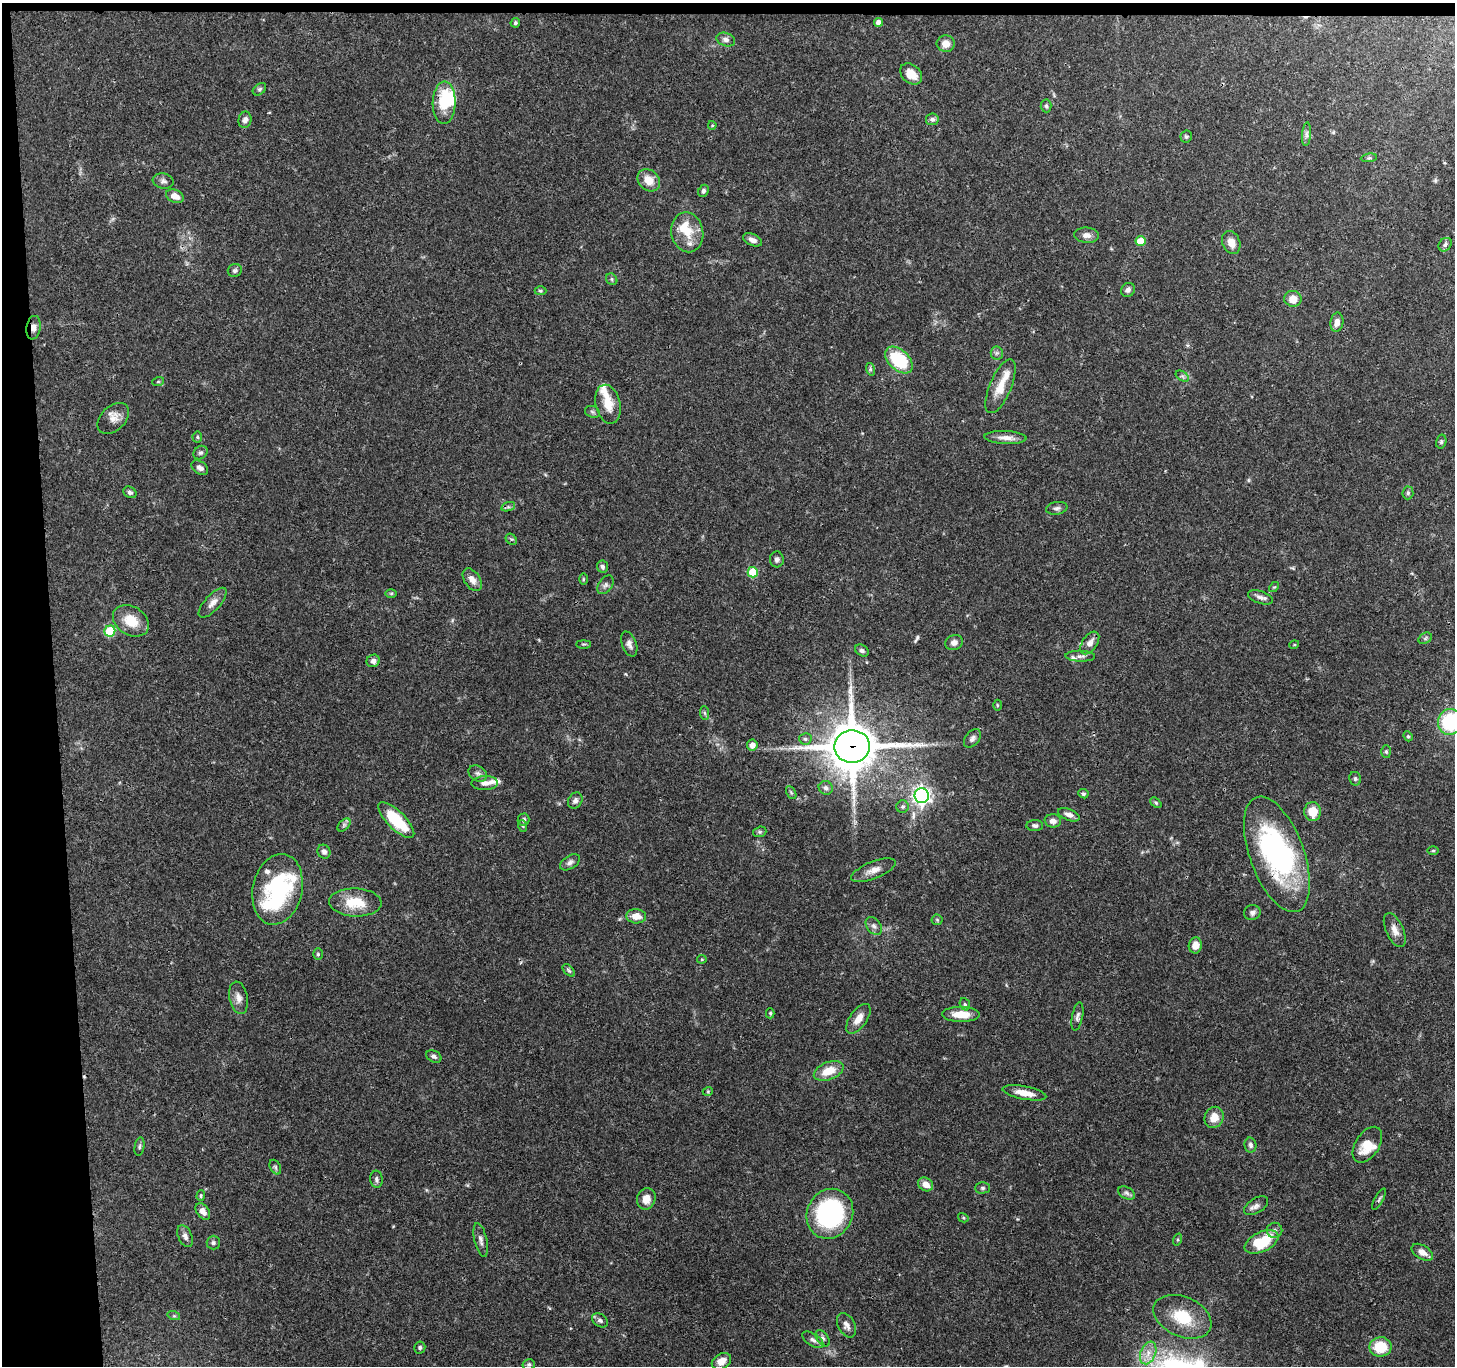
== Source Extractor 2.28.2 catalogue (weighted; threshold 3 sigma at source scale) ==
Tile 1 of 3 x 3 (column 1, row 1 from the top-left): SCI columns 2-1454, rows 2850-4213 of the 4360 x 4336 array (HDU 1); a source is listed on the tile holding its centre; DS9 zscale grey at full resolution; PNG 1457 x 1368 px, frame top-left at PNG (2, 3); each listed source drawn as its Kron ellipse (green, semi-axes under 4 px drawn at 4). Shown black and unused: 4% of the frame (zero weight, under 3 of 4 exposures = <1% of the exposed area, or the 3 px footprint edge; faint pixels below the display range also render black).
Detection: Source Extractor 2.28.2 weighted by HDU 2 'WHT'; one run over the whole footprint, this tile lists its part. Background 0.0438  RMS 0.0028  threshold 0.0126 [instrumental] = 3 sigma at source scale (4.5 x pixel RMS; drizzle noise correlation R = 1.50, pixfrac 1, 0.05/0.05 arcsec/px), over >= 5 px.
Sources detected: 175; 3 inside a brighter object's white glare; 1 cosmic-ray / hot-pixel residue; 2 long thin detections or spike segments (spike, bleed or trail) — neither listed nor drawn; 10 inside a brighter listed object's ellipse — not listed separately; the other 159 listed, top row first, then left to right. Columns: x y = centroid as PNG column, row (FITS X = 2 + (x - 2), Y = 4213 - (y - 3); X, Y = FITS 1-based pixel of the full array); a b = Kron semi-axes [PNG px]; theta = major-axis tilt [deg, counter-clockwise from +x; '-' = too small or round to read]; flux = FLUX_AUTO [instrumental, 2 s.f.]
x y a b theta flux
878 22 4 4 - 1.3
515 23 5 4 - 0.49
726 40 9 6 -19 1.2
946 44 9 8 - 2.3
911 74 12 9 -41 3.4
259 89 7 5 40 0.54
444 103 21 11 88 11
1046 106 6 5 - 0.53
932 119 6 6 - 0.89
245 120 8 6 77 1.3
712 125 4 4 - 0.28
1307 134 12 4 86 0.95
1186 136 6 5 - 0.51
1369 158 8 4 8 0.44
649 180 12 10 -43 3.5
163 181 10 7 -9 0.99
703 191 6 5 - 0.69
175 196 9 6 -22 2.5
687 232 20 16 -79 5.8
1087 235 12 7 -6 1.6
752 240 10 5 -24 1.4
1141 241 5 5 - 4.9
1231 243 12 8 -67 2.4
1445 245 7 6 - 0.71
235 270 7 6 - 0.67
612 279 6 5 - 0.53
1128 290 7 6 - 0.8
540 291 6 4 -2 0.43
1293 299 8 8 - 3.1
1337 322 10 6 82 1.6
33 328 12 7 82 1.6
997 353 6 6 - 0.71
899 360 16 10 -43 16
870 369 6 4 -72 0.47
1182 376 7 4 -33 0.6
158 382 6 4 19 0.31
1000 386 29 11 67 5
608 404 20 12 -76 4.5
592 412 8 5 -22 0.6
113 418 18 12 44 2.6
197 437 5 5 - 0.41
1005 438 21 6 -3 2.3
1441 442 7 5 76 0.54
200 453 7 6 - 0.69
200 468 9 6 -34 1.2
130 492 7 5 -31 0.78
1408 493 6 5 - 0.56
508 507 7 4 17 0.59
1057 508 11 6 11 0.89
511 539 6 5 - 0.5
777 559 8 7 - 0.85
602 567 6 5 - 0.77
753 572 5 5 - 10
583 579 6 4 89 0.33
472 580 12 7 -56 2.1
605 585 10 6 55 0.96
1274 587 6 3 42 0.29
391 593 6 4 1 0.37
1260 597 13 6 -19 1.3
213 603 19 8 48 2
131 621 19 14 -32 5.9
110 631 5 5 - 13
1425 638 7 5 32 0.54
954 643 9 7 25 1.5
1090 643 13 7 56 1.8
583 644 7 3 0 0.36
629 644 13 7 -70 1.3
1294 645 5 3 - 0.26
862 651 7 5 -31 0.72
1080 656 15 5 -1 1.1
373 661 7 6 - 1.1
997 705 5 3 - 0.34
705 713 7 4 -88 0.45
1450 722 13 12 - 19
1408 736 5 4 - 0.35
972 738 10 7 50 1
805 739 6 5 - 0.68
752 745 5 5 - 1.9
852 746 18 16 1 1100
1386 752 6 5 - 0.54
478 773 10 7 -31 1.1
1355 779 7 6 - 0.57
485 783 13 7 4 1.7
826 788 7 6 - 0.86
791 793 7 4 -62 0.46
1083 794 5 4 - 0.61
922 796 7 7 - 120
575 801 8 7 - 0.93
1156 803 6 4 -41 0.43
903 807 6 6 - 0.56
1313 811 9 8 - 5
1069 815 11 5 -21 1.4
396 820 24 9 -45 12
524 820 6 5 - 0.77
1053 821 8 6 -8 1.4
344 825 8 4 46 0.67
1035 825 8 5 -1 0.74
523 826 6 3 -70 0.37
760 832 7 5 20 0.45
1433 850 6 4 1 0.34
324 852 7 6 - 0.93
1277 854 61 27 -70 53
570 862 11 6 33 1
873 870 24 8 21 2.5
277 889 36 25 78 29
355 902 26 14 -2 7.8
1252 913 8 7 - 0.93
636 916 10 7 -5 2.8
937 920 5 5 - 0.39
874 926 10 7 -50 1.1
1395 930 18 8 -66 2.3
1195 945 8 6 81 2.5
318 954 6 5 - 0.42
702 959 4 4 - 0.3
569 970 7 4 -45 0.54
238 998 16 9 -79 2
965 1004 6 5 - 0.5
770 1013 5 4 - 0.39
961 1014 19 7 0 4.6
1077 1016 14 5 79 0.98
858 1019 17 8 55 2.9
434 1056 8 5 -26 0.83
829 1071 15 8 21 5.2
708 1091 5 3 - 0.26
1024 1093 22 6 -11 3.7
1214 1117 11 9 67 3.3
1250 1145 7 6 - 0.85
1367 1145 20 12 57 5.7
139 1146 9 4 80 0.58
275 1167 8 5 -62 0.59
376 1179 8 6 -85 0.86
926 1184 8 6 -32 2.4
983 1188 7 5 1 0.54
1127 1193 9 6 -27 0.85
201 1196 5 4 - 0.34
646 1199 11 9 69 2.7
1379 1199 12 3 62 0.49
1256 1206 13 7 32 1.4
203 1212 9 6 -54 1.7
830 1214 25 23 62 42
963 1218 5 4 - 0.37
1275 1230 8 7 - 1
185 1236 12 6 -66 1.2
481 1240 17 6 -77 1.4
1178 1240 6 3 72 0.33
1262 1242 18 9 25 12
213 1243 7 7 - 0.69
1422 1252 12 6 -31 2.2
174 1316 6 4 -17 0.43
1182 1317 30 20 -24 10
600 1320 9 6 -34 0.91
846 1325 13 8 -61 1.5
823 1338 9 5 -53 0.76
813 1340 12 6 -32 1
420 1347 6 5 - 0.62
1380 1347 11 9 9 8.3
1148 1353 12 7 68 2.4
721 1361 10 7 31 2.4
529 1364 6 5 - 0.49
Overlapping masked pixels (flux is a lower limit): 3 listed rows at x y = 33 328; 852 746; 1277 854
Isophote crosses this tile's border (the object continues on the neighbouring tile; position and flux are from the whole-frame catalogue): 1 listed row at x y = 1450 722